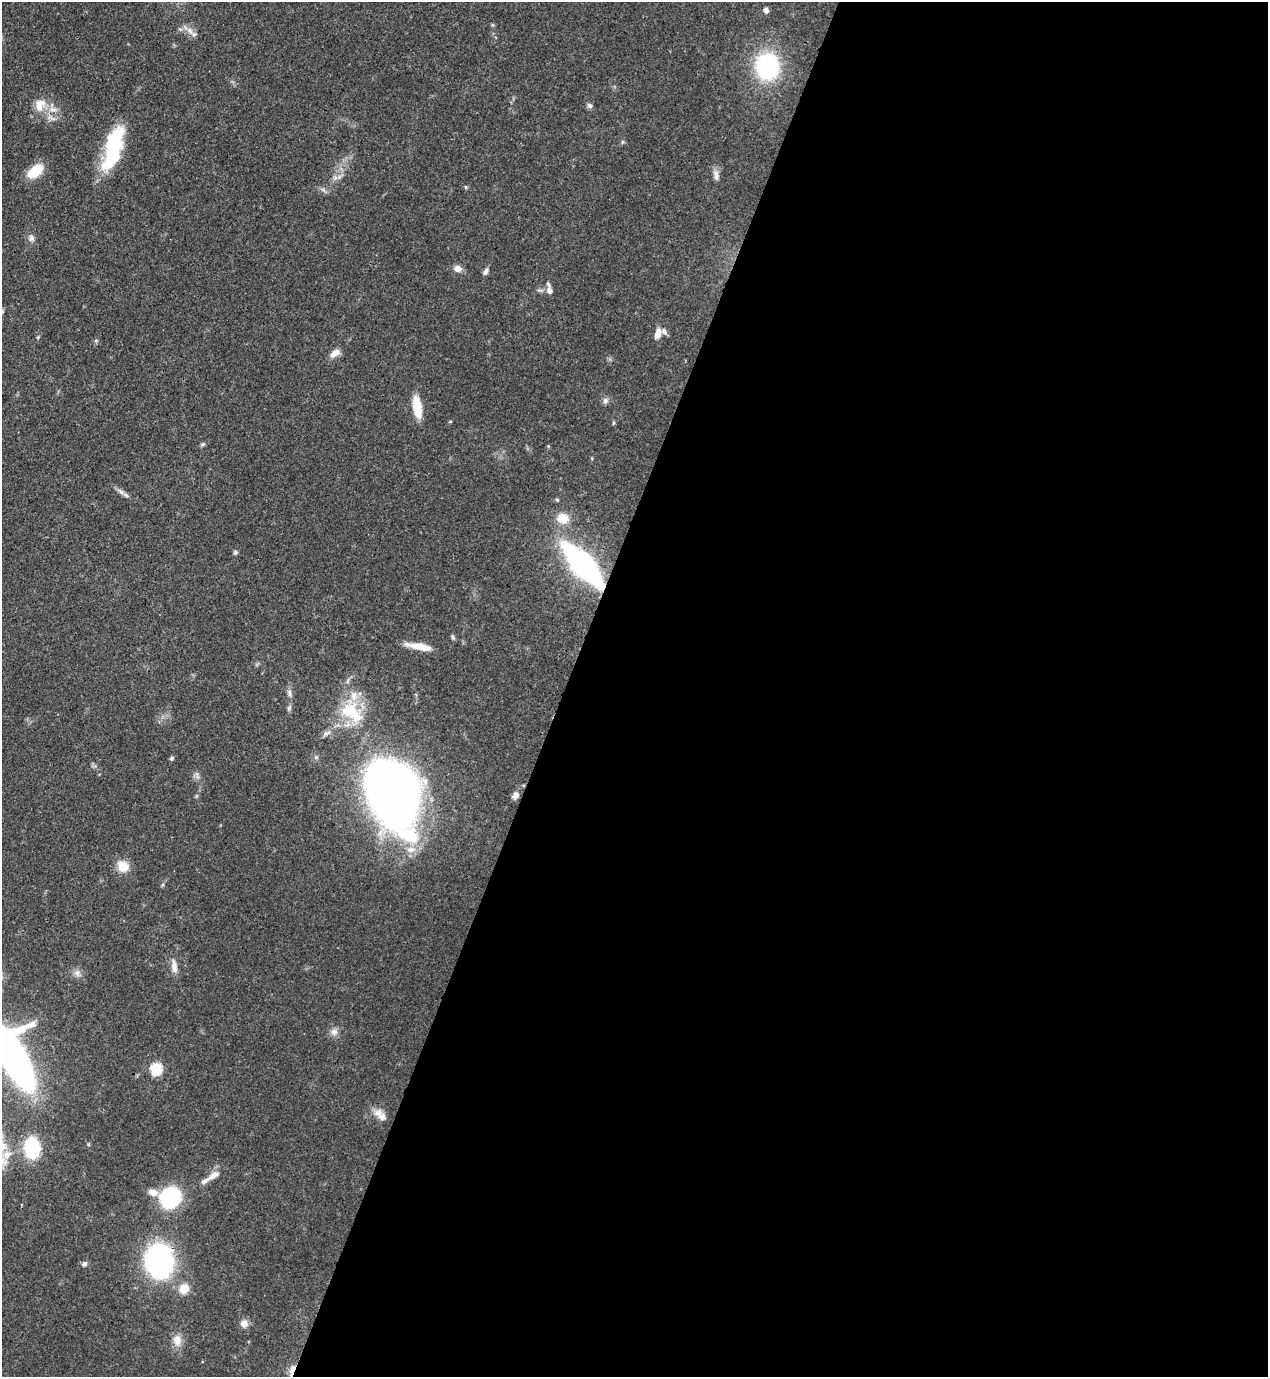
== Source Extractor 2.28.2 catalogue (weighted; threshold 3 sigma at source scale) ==
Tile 12 of 4 x 4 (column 4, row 3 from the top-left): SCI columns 4151-5416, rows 1416-2790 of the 5638 x 5579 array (HDU 1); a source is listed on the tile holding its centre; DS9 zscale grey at full resolution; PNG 1270 x 1379 px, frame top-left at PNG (2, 2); no overlay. Shown black and unused: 56% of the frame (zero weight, under 3 of 4 exposures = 7% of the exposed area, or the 3 px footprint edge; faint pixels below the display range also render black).
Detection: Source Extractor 2.28.2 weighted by HDU 2 'WHT'; one run over the whole footprint, this tile lists its part. Background 0.0515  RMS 0.0033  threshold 0.015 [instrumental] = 3 sigma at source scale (4.5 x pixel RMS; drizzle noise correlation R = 1.50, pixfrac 1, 0.05/0.05 arcsec/px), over >= 5 px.
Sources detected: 65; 1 inside a brighter object's white glare — not listed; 5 inside a brighter listed object's ellipse — not listed separately; the other 59 listed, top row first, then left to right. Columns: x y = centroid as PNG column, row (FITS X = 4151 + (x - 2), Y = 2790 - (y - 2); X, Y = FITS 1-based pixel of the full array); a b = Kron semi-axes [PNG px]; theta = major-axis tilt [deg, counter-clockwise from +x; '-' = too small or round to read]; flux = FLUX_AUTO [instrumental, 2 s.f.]
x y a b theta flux
766 10 7 6 - 1.2
194 34 10 7 -20 1.5
767 66 16 14 -81 59
40 105 19 14 73 5.2
589 106 7 7 - 0.91
51 118 13 5 -24 1.5
623 142 5 5 - 0.51
114 148 46 15 74 31
35 171 16 9 39 11
716 175 13 7 -86 1.8
335 177 7 6 - 1.1
466 187 6 4 -88 0.39
323 190 9 3 -45 0.72
31 238 9 8 - 1.3
458 268 10 8 0 2.1
486 271 9 6 56 1.2
549 291 8 7 - 1.6
658 334 13 7 74 2.7
96 341 5 5 - 0.57
335 353 13 7 37 2.6
605 401 8 8 - 1.2
417 407 21 8 -81 9.6
613 423 6 4 87 0.41
202 444 7 4 20 0.6
548 446 5 4 - 0.33
121 492 14 5 -33 1.5
557 500 5 4 - 0.46
563 518 15 13 -11 5.5
235 552 6 5 - 0.65
583 565 34 11 -49 120
453 637 7 4 -51 0.61
420 646 27 6 -10 6.4
348 681 7 4 70 0.67
289 693 11 5 -79 1.3
289 708 9 6 75 0.85
352 712 36 23 -42 17
327 733 12 6 26 1.5
172 758 6 5 - 0.63
389 793 40 28 -64 330
516 795 9 7 73 1.7
196 796 6 3 71 0.42
409 836 96 44 -46 51
123 866 15 13 -33 5
174 966 18 7 -82 2.6
77 973 10 8 71 1.7
334 1032 10 10 - 1.9
13 1059 41 24 -60 260
156 1069 6 6 - 33
382 1117 17 11 -61 3.3
32 1148 14 10 -84 28
213 1175 22 8 32 3.1
153 1192 13 9 -13 2.6
170 1197 14 12 53 44
159 1261 19 15 -86 110
84 1264 7 6 - 1
184 1289 14 13 - 4.4
244 1323 10 10 - 2.1
177 1340 16 12 -86 3.4
292 1371 16 5 70 3.1
Overlapping masked pixels (flux is a lower limit): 3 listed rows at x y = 583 565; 159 1261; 292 1371
Isophote crosses this tile's border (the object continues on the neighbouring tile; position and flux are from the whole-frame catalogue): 1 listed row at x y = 13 1059